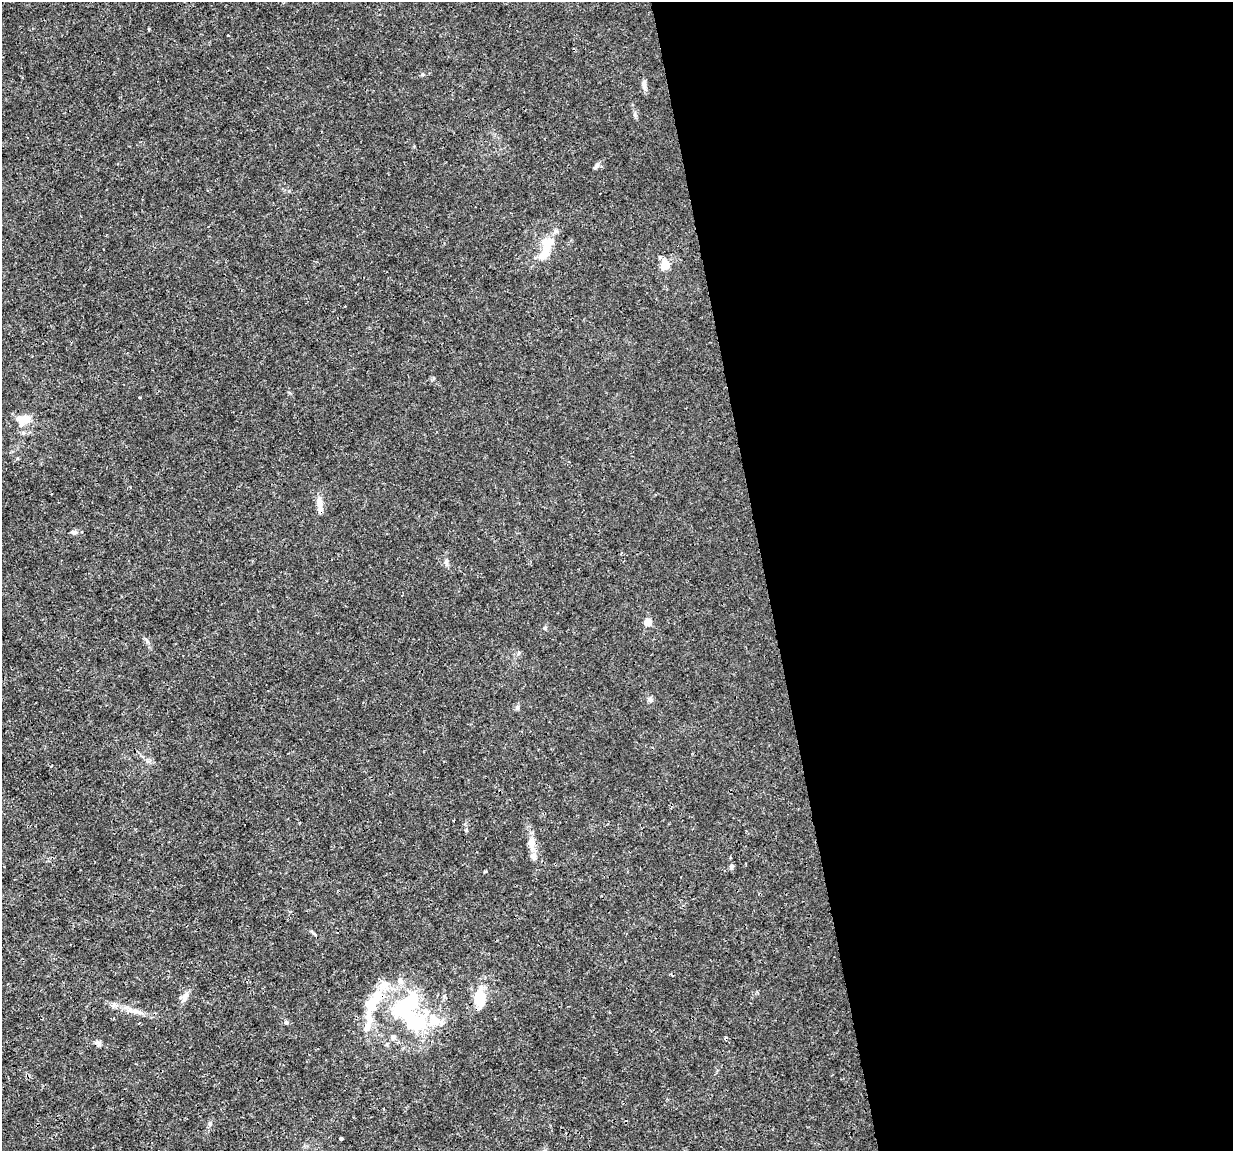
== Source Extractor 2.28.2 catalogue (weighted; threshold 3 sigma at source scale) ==
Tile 8 of 4 x 4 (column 4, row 2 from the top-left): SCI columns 3693-4923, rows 2376-3524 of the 4923 x 4703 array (HDU 1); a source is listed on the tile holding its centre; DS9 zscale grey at full resolution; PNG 1235 x 1153 px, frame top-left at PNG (2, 2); no overlay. Shown black and unused: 38% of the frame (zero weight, under 3 of 4 exposures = <1% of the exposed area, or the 3 px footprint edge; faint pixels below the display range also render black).
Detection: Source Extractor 2.28.2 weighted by HDU 2 'WHT'; one run over the whole footprint, this tile lists its part. Background 0.00291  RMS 8.1e-04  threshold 0.00363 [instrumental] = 3 sigma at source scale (4.5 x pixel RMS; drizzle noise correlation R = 1.50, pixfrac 1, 0.0396/0.0396 arcsec/px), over >= 5 px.
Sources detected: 38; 3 inside a brighter object's white glare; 2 cosmic-ray / hot-pixel residue — not listed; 7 inside a brighter listed object's ellipse — not listed separately; the other 26 listed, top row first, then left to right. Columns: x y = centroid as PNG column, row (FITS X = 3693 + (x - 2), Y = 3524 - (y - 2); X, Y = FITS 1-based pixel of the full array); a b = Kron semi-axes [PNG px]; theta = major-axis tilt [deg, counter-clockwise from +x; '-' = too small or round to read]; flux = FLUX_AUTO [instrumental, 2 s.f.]
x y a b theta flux
148 29 4 3 - 0.083
228 35 3 2 - 0.069
644 85 13 6 -84 0.35
596 166 12 3 62 0.16
546 248 36 11 63 2
665 265 5 5 - 3.3
139 397 3 2 - 0.063
23 419 18 13 0 1.3
320 502 15 7 -75 0.57
73 532 8 6 -3 0.22
446 562 7 6 - 0.21
648 622 5 5 - 1.5
545 628 6 4 72 0.1
650 700 7 5 44 0.18
531 843 16 9 -84 0.7
731 867 7 5 73 0.18
400 981 10 8 -74 0.4
185 997 15 6 64 0.43
479 999 25 15 -87 1.8
136 1012 10 5 -25 0.38
414 1021 39 29 4 5.9
286 1022 6 5 - 0.17
368 1023 71 11 76 2.2
99 1044 7 4 72 0.16
210 1124 6 4 -19 0.11
340 1138 4 3 - 0.21
Unlisted compact peaks at least as high as the median listed source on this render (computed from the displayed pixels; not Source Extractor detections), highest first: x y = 485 871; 422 74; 635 115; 517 708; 147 641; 466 830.